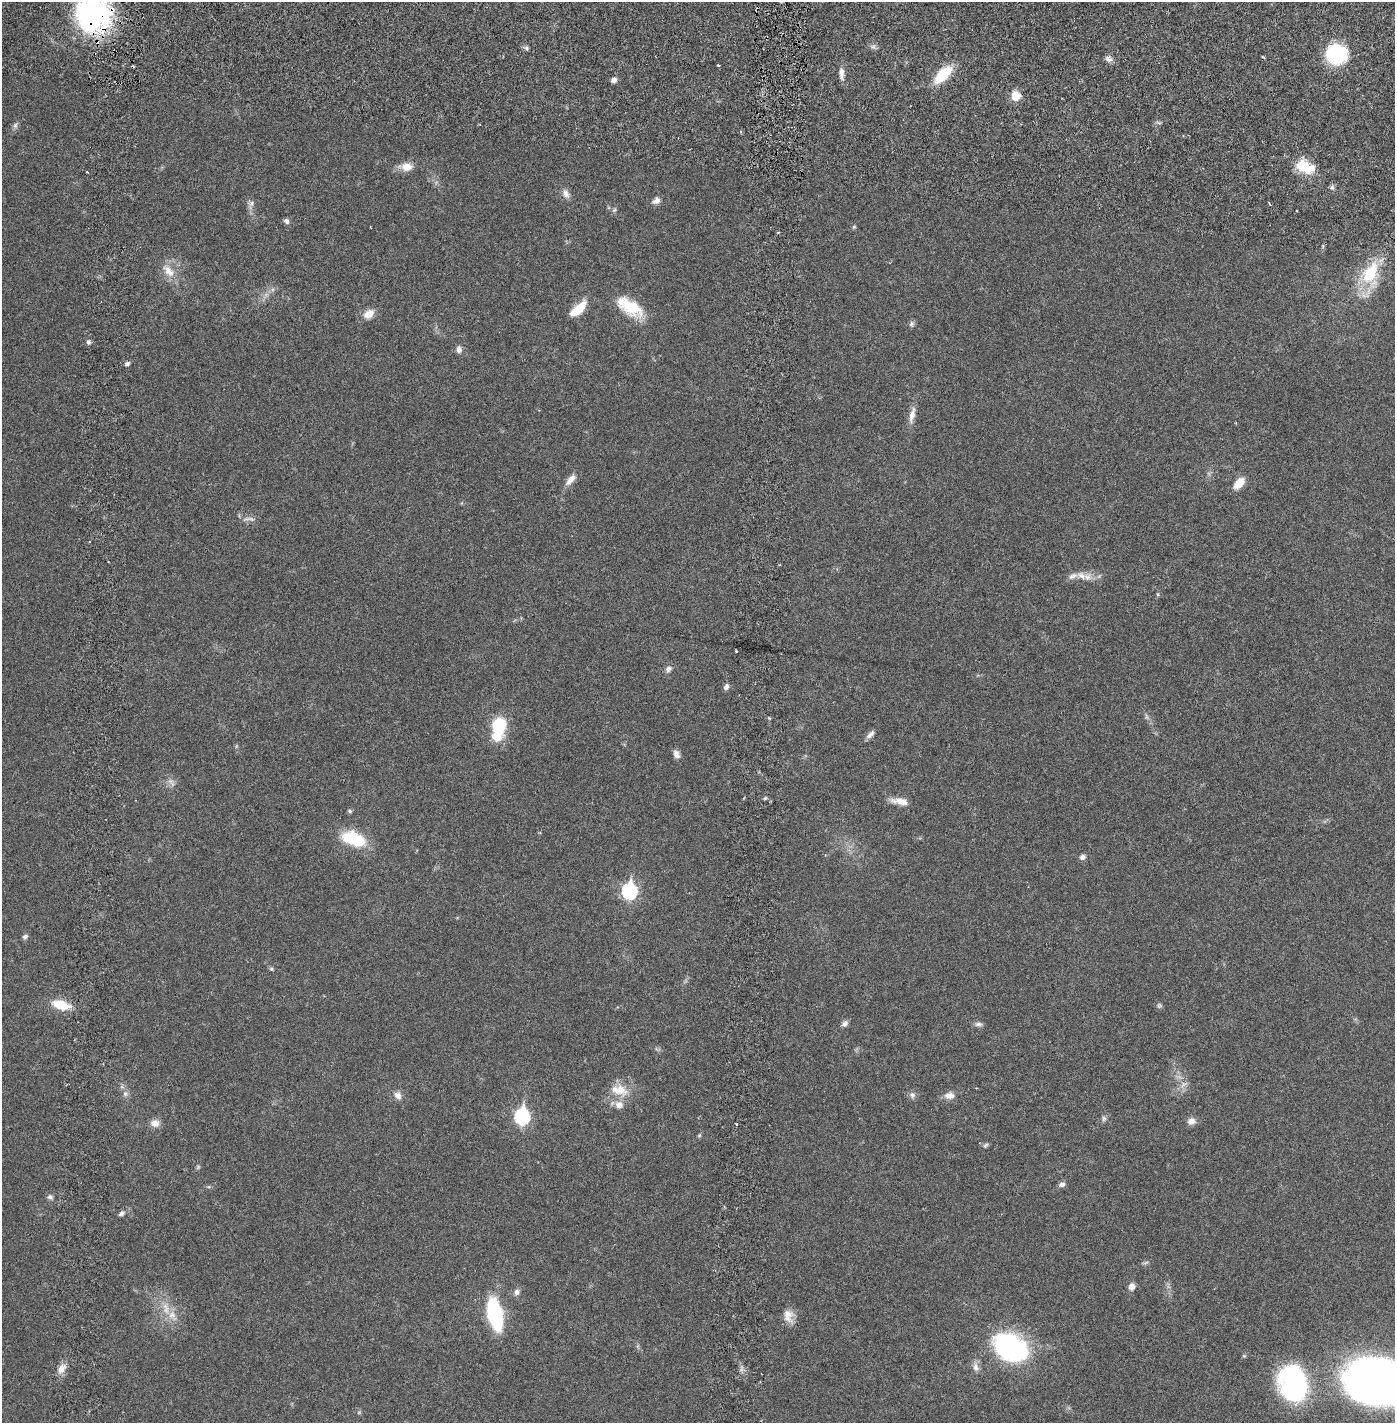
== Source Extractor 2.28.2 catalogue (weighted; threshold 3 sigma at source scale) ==
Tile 7 of 4 x 4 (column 3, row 2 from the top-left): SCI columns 2888-4280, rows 2930-4350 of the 5884 x 5856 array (HDU 1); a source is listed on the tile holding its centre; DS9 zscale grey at full resolution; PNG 1397 x 1425 px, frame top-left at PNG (2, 2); no overlay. Shown black and unused: <1% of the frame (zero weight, under 2 of 6 exposures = <1% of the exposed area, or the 3 px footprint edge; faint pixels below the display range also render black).
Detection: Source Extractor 2.28.2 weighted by HDU 2 'WHT'; one run over the whole footprint, this tile lists its part. Background 0.0212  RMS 0.0033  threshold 0.0135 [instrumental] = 3 sigma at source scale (4.09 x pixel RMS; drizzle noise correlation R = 1.36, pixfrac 0.8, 0.05/0.05 arcsec/px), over >= 5 px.
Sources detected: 95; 7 too faint to see at this stretch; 1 inside a brighter object's white glare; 1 cosmic-ray / hot-pixel residue — not listed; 3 inside a brighter listed object's ellipse — not listed separately; the other 83 listed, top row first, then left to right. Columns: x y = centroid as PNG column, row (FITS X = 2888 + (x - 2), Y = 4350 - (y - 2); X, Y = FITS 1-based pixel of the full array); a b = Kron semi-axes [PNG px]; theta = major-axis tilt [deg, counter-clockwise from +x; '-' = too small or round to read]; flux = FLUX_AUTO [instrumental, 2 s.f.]
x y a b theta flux
93 14 43 41 -37 37
873 47 7 4 0 0.54
526 48 7 5 -37 0.49
1336 54 17 15 -7 21
1263 57 4 3 - 0.23
1108 59 10 7 -33 0.86
718 65 3 2 - 0.24
842 73 17 6 -89 1.4
943 75 19 9 46 8.4
614 80 6 6 - 0.9
1016 96 11 10 - 2.8
15 125 10 6 73 0.61
406 167 18 11 -1 2.2
1305 167 23 15 -40 5.3
1332 187 7 6 - 0.52
566 194 13 8 -65 1.1
656 200 9 7 41 1
251 203 9 7 2 0.72
614 210 6 6 - 0.39
286 221 8 6 -39 0.56
854 227 6 4 44 0.28
168 271 21 11 -51 2.9
1370 274 36 23 76 10
273 289 7 4 71 0.4
630 307 33 15 -34 8
578 309 18 8 42 5.8
369 314 14 10 35 2.1
911 324 8 7 - 0.53
88 342 6 5 - 0.54
459 349 8 7 - 0.96
127 363 7 5 16 0.48
912 415 25 7 77 1.9
571 479 18 8 48 1.6
1239 483 12 7 47 3.7
1073 576 16 8 16 1.2
1088 577 14 12 22 1.8
1158 594 5 4 - 0.22
736 651 3 2 - 0.18
668 669 9 7 50 0.8
726 687 8 6 64 0.69
1147 717 9 5 -67 0.55
769 718 4 3 - 0.24
499 727 20 11 83 12
870 734 13 6 43 0.95
676 754 11 7 -68 0.98
171 782 15 7 -50 1.1
765 798 6 3 44 0.25
900 801 22 8 -9 2.1
350 811 6 5 - 0.33
540 833 4 3 - 0.17
354 839 28 15 -21 9.4
1082 857 6 6 - 0.87
629 891 8 7 - 34
25 937 7 6 - 0.54
271 969 6 5 - 0.35
61 1005 19 10 -15 5
845 1023 9 7 45 0.77
978 1024 11 6 -3 0.69
1183 1085 15 8 43 1.4
619 1090 27 16 -15 4.2
125 1094 8 7 - 0.73
398 1095 12 9 -59 1.2
912 1095 9 8 - 0.75
949 1096 13 9 4 1.6
522 1116 8 7 - 36
1103 1118 9 6 90 0.56
1191 1121 10 9 - 1.3
155 1123 11 9 -1 1.5
699 1135 6 5 - 0.28
985 1145 8 5 39 0.41
1062 1184 8 6 19 0.77
50 1197 8 7 - 0.6
121 1213 9 6 35 0.61
1131 1286 8 7 - 1.2
517 1292 8 8 - 0.83
495 1314 20 9 -78 34
172 1316 18 11 -62 2.7
788 1316 17 12 -80 2.2
1011 1347 36 26 -30 34
976 1367 15 8 -80 1.3
61 1369 13 9 53 1.7
1376 1382 55 38 -14 150
1293 1383 35 27 -75 36
Overlapping masked pixels (flux is a lower limit): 1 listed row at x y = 93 14
Isophote crosses this tile's border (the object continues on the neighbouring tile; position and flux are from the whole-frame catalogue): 2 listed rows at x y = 93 14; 1376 1382